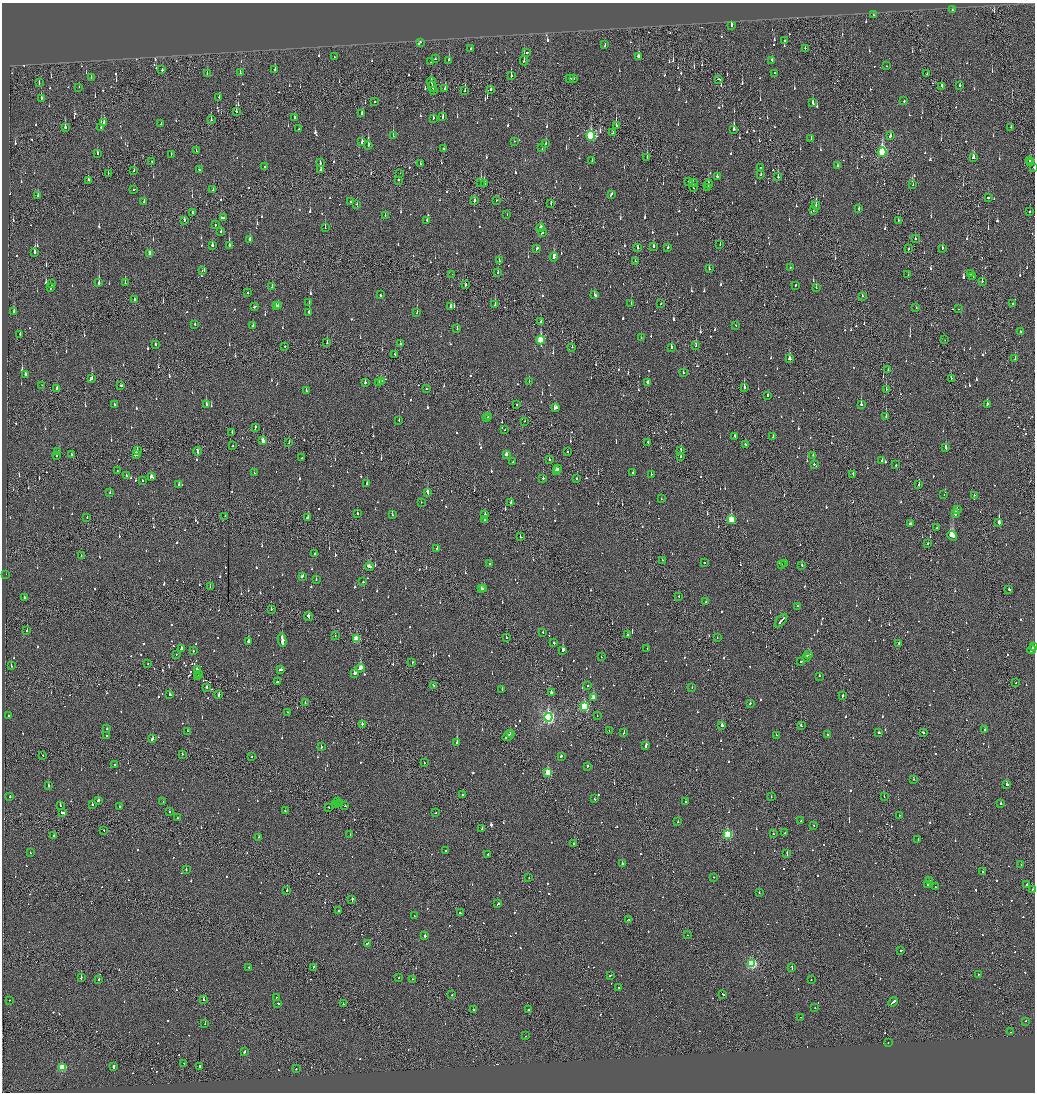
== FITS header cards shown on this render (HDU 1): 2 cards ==
NAXIS1  =                 2065
NAXIS2  =                 2180

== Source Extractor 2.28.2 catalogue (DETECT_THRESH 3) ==
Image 2065 x 2180 px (HDU 1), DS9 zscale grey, zoomed out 1/2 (1 PNG px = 2 x 2 image px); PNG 1037 x 1094 px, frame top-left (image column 1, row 2179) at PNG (2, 3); each listed source drawn as its Kron ellipse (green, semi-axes under 4 px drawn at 4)
Background -0.133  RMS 0.074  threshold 0.221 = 3 sigma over >= 5 px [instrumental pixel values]
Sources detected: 1440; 74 cannot appear on this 1/2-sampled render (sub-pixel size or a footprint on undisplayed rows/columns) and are neither listed nor drawn; of the other 1366, the 500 brightest by FLUX_AUTO listed and drawn (866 fainter detections omitted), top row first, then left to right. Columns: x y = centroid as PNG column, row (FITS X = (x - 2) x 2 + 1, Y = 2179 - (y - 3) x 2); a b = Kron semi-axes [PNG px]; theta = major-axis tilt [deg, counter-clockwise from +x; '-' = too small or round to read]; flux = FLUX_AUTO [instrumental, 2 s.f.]
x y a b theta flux
952 10 2 2 - 68
873 15 2 2 - 67
732 25 4 2 - 100
784 40 2 2 - 210
420 42 2 2 - 48
605 45 4 2 - 84
471 48 2 2 - 62
805 48 2 2 - 65
527 53 2 2 - 250
334 57 2 2 - 55
638 57 3 2 - 410
435 59 2 2 - 55
449 60 3 2 - 330
524 60 5 2 - 200
772 60 3 2 - 120
431 62 2 1 - 55
887 66 2 1 - 58
275 69 3 2 - 93
162 70 2 2 - 90
207 73 3 2 - 83
240 73 2 2 - 69
774 73 2 2 - 67
927 74 2 2 - 57
511 76 3 1 - 230
91 77 3 2 - 56
570 78 3 2 - 87
574 79 2 2 - 77
719 79 4 2 - 130
432 82 6 1 -78 290
39 83 3 2 - 58
432 86 5 1 - 230
942 86 3 2 - 73
960 86 2 2 - 60
79 87 2 2 - 54
445 89 3 2 - 120
491 89 2 2 - 55
433 90 3 1 - 100
465 91 3 2 - 240
219 97 3 2 - 98
41 98 3 2 - 67
904 101 2 2 - 110
374 102 2 2 - 49
813 103 3 2 - 140
236 112 4 2 - 140
362 113 3 3 - 160
294 117 3 2 - 52
443 117 3 2 - 67
433 118 2 2 - 260
211 120 3 1 - 90
104 122 3 2 - 96
161 124 3 2 - 120
616 126 4 1 - 340
65 127 2 2 - 180
101 127 3 1 - 170
1011 127 2 2 - 56
299 129 2 1 - 55
734 129 4 2 - 380
613 133 3 2 - 64
393 136 3 2 - 210
591 136 5 3 - 1100
890 136 3 2 - 89
811 139 3 2 - 110
514 141 2 2 - 68
362 142 3 2 - 85
546 144 3 2 - 62
368 145 4 2 - 460
542 148 2 2 - 53
444 149 3 2 - 61
196 151 2 2 - 56
882 152 5 3 - 1600
97 153 3 2 - 56
171 154 3 1 - 74
647 157 3 1 - 81
973 157 4 2 - 260
152 161 2 2 - 92
592 161 2 2 - 54
1030 161 3 2 - 75
1031 162 2 1 - 77
320 163 3 2 - 100
421 164 2 1 - 53
838 166 2 2 - 140
265 167 2 2 - 63
760 167 2 1 - 73
1034 168 2 1 - 58
134 170 3 2 - 75
199 170 3 2 - 91
321 170 3 2 - 64
108 173 3 2 - 57
400 173 2 1 - 490
761 175 3 2 - 59
717 176 2 2 - 220
778 177 2 2 - 160
88 180 3 2 - 98
399 180 2 1 - 48
481 182 4 2 - 180
689 182 2 2 - 100
484 183 4 1 - 300
693 183 2 1 - 110
709 184 4 2 - 90
913 185 2 2 - 50
693 187 2 1 - 71
708 188 2 2 - 120
134 190 2 2 - 74
213 190 3 1 - 50
611 194 3 2 - 240
38 196 4 2 - 51
988 198 2 2 - 180
496 200 2 1 - 88
474 201 3 2 - 98
144 202 2 2 - 79
351 202 2 2 - 56
357 204 3 2 - 92
551 204 3 1 - 65
816 205 4 2 - 150
859 209 3 2 - 81
813 210 3 1 - 68
1030 211 2 2 - 55
192 212 2 2 - 54
507 215 2 1 - 55
385 216 2 2 - 52
224 218 2 1 - 89
184 220 3 1 - 80
427 220 3 2 - 58
898 220 3 2 - 67
215 225 2 2 - 230
325 228 3 2 - 260
541 228 4 2 - 150
221 231 2 2 - 96
542 232 3 2 - 110
250 239 2 2 - 480
915 239 2 1 - 160
720 244 2 1 - 50
212 245 3 2 - 71
229 245 3 2 - 650
654 246 2 2 - 110
668 247 2 2 - 70
537 248 3 2 - 100
638 248 3 2 - 90
942 248 2 2 - 74
909 249 3 2 - 100
35 253 3 2 - 210
150 253 3 2 - 170
554 257 4 2 - 310
499 261 2 2 - 56
635 261 3 2 - 49
790 268 2 2 - 49
709 269 3 2 - 68
202 271 3 2 - 60
498 273 3 2 - 60
452 274 2 1 - 48
970 274 2 2 - 70
908 275 2 2 - 63
973 276 2 2 - 57
982 281 2 2 - 97
99 283 4 2 - 340
125 283 3 2 - 80
52 284 2 2 - 340
465 285 2 2 - 180
795 286 3 2 - 73
51 287 3 2 - 240
272 287 3 2 - 56
816 288 3 2 - 72
247 292 2 2 - 54
380 295 2 2 - 150
595 295 3 2 - 95
862 296 2 2 - 82
135 299 2 2 - 53
309 303 2 2 - 77
631 303 2 2 - 74
661 303 2 1 - 78
495 304 3 2 - 100
1013 304 2 2 - 140
276 306 2 1 - 62
278 306 2 2 - 230
254 307 2 2 - 170
451 307 2 2 - 92
916 307 2 2 - 60
959 309 2 1 - 79
14 312 2 2 - 68
309 312 3 2 - 520
417 313 3 2 - 120
541 321 3 2 - 81
195 324 2 2 - 61
736 325 2 1 - 52
253 326 2 2 - 50
457 328 3 2 - 65
1020 331 2 2 - 120
20 334 2 2 - 91
641 338 2 2 - 79
541 340 4 3 - 730
945 340 2 1 - 48
327 343 3 2 - 72
400 343 2 2 - 65
155 344 2 2 - 83
285 346 2 1 - 60
696 346 2 2 - 140
572 347 2 1 - 53
671 348 3 2 - 400
395 354 3 2 - 66
790 359 3 2 - 150
1015 359 3 1 - 250
888 370 2 1 - 54
683 373 2 2 - 140
25 374 2 2 - 480
951 378 2 1 - 73
91 379 3 2 - 170
381 381 4 2 - 120
529 381 2 2 - 65
365 382 2 2 - 190
378 382 4 2 - 90
648 382 3 2 - 85
42 385 2 1 - 53
121 385 2 2 - 290
744 387 3 2 - 310
57 388 3 2 - 96
426 389 2 2 - 150
886 389 2 1 - 98
306 390 3 2 - 110
768 395 3 2 - 63
115 404 2 2 - 83
206 404 3 2 - 180
517 404 2 1 - 250
861 404 3 2 - 330
987 404 3 2 - 77
555 408 4 2 - 200
489 416 2 2 - 220
886 416 2 1 - 120
487 418 3 1 - 150
399 420 2 2 - 75
525 421 2 1 - 74
255 427 3 1 - 140
504 430 2 1 - 50
232 432 3 2 - 65
735 436 3 2 - 77
773 437 2 2 - 73
263 441 4 2 - 180
289 442 2 1 - 54
648 442 2 2 - 48
745 444 3 2 - 60
233 446 2 2 - 110
946 448 3 2 - 200
137 450 3 2 - 78
198 451 4 2 - 170
681 451 2 1 - 49
58 452 2 2 - 77
567 452 2 2 - 73
72 454 2 2 - 87
506 454 3 2 - 71
56 455 2 2 - 57
136 455 3 2 - 320
813 455 2 2 - 54
681 456 2 2 - 170
302 458 2 2 - 58
549 459 2 2 - 78
882 461 2 2 - 99
513 462 2 2 - 98
814 464 2 1 - 420
896 465 2 2 - 77
558 468 2 2 - 250
556 470 2 2 - 110
117 471 2 1 - 79
254 473 2 2 - 68
633 473 2 2 - 61
651 474 2 2 - 67
853 474 3 1 - 82
126 476 2 2 - 78
151 477 4 3 - 120
543 478 2 2 - 78
577 479 2 2 - 71
142 480 2 2 - 120
367 484 2 2 - 350
919 484 2 2 - 56
179 485 2 2 - 73
427 492 4 2 - 150
110 493 2 2 - 84
944 495 2 1 - 65
974 495 2 1 - 140
661 499 2 2 - 64
421 502 2 2 - 62
511 502 4 2 - 120
957 509 2 2 - 150
357 513 2 2 - 63
956 513 3 2 - 520
485 514 2 2 - 370
392 515 2 2 - 50
225 516 2 2 - 55
87 517 2 2 - 53
307 518 3 2 - 150
731 519 3 3 - 540
484 520 3 2 - 190
999 523 3 2 - 1600
910 524 3 2 - 76
937 527 2 2 - 52
952 536 5 2 - 2400
521 537 3 2 - 60
927 543 2 1 - 160
437 549 2 2 - 150
315 553 2 2 - 98
81 556 2 2 - 56
662 560 2 2 - 55
704 563 2 2 - 97
785 563 2 2 - 51
489 564 2 2 - 92
781 564 2 2 - 67
802 565 2 2 - 94
369 566 5 2 - 240
6 574 2 1 - 61
302 576 3 2 - 110
316 579 2 2 - 49
363 582 2 2 - 91
210 586 2 1 - 50
481 589 3 2 - 100
484 589 2 1 - 91
1009 589 2 2 - 170
679 596 2 1 - 61
24 597 2 2 - 56
706 602 2 2 - 50
797 606 2 2 - 55
271 609 2 2 - 71
308 617 4 2 - 190
781 621 8 2 49 270
27 631 2 2 - 89
543 632 2 2 - 81
627 635 2 2 - 82
335 636 2 2 - 65
506 638 2 2 - 75
717 638 2 1 - 160
356 639 3 3 - 460
282 640 7 2 -81 1600
248 641 2 2 - 280
554 643 2 2 - 49
899 644 2 2 - 160
1033 647 2 2 - 120
647 648 2 1 - 48
181 649 3 2 - 260
563 650 4 2 - 530
1032 650 4 2 - 290
193 651 2 2 - 64
176 654 2 2 - 49
809 655 3 2 - 170
601 657 2 1 - 62
807 657 2 2 - 210
801 662 2 2 - 120
412 663 3 2 - 63
148 664 2 2 - 86
11 666 2 2 - 91
360 668 4 2 - 680
281 669 3 2 - 440
197 670 2 2 - 330
354 673 3 2 - 410
199 674 2 2 - 130
819 676 2 2 - 110
198 677 2 2 - 50
277 682 2 2 - 150
1016 682 2 2 - 55
434 686 2 2 - 51
588 686 2 2 - 56
207 687 2 2 - 120
692 688 2 2 - 79
502 689 2 2 - 58
551 692 2 2 - 350
170 695 3 2 - 160
219 695 3 2 - 180
843 695 3 2 - 100
593 698 4 2 - 340
305 702 2 1 - 84
750 703 2 2 - 78
584 706 4 3 - 1200
287 712 2 1 - 60
8 716 2 2 - 57
597 716 2 2 - 50
548 717 4 4 - 2800
362 724 2 2 - 190
722 725 3 2 - 240
801 726 3 2 - 190
107 729 2 2 - 85
985 729 2 2 - 140
188 731 2 2 - 140
609 731 2 1 - 52
624 733 2 2 - 190
879 733 2 2 - 150
923 733 2 2 - 480
510 734 4 2 - 150
827 734 2 2 - 48
107 735 2 2 - 130
776 735 2 2 - 52
508 736 6 2 36 200
152 738 3 2 - 150
457 743 2 2 - 860
321 746 3 2 - 150
646 746 4 2 - 370
182 754 2 2 - 60
43 755 2 2 - 64
561 756 2 2 - 70
251 757 2 2 - 68
424 763 2 2 - 70
115 764 2 2 - 150
587 766 2 2 - 410
548 772 3 3 - 570
914 779 2 2 - 91
1006 784 2 2 - 420
48 786 2 2 - 190
462 795 2 2 - 67
10 797 2 2 - 73
771 797 2 1 - 84
884 797 2 1 - 150
595 799 2 2 - 68
98 800 3 2 - 160
163 802 2 1 - 110
338 802 2 1 - 110
685 802 2 2 - 230
1001 803 2 2 - 310
92 804 2 2 - 100
340 804 2 2 - 280
335 805 2 2 - 71
60 806 2 2 - 57
345 806 2 2 - 94
119 807 3 2 - 98
329 807 2 1 - 67
285 811 2 2 - 78
169 812 2 2 - 92
62 813 4 2 - 170
435 813 2 2 - 62
899 815 2 2 - 58
177 818 2 2 - 64
801 821 2 2 - 67
678 822 2 2 - 58
814 825 2 2 - 65
482 829 2 2 - 55
103 830 2 1 - 99
785 833 2 2 - 63
727 834 3 3 - 1100
773 834 2 2 - 99
53 835 2 2 - 170
350 835 2 1 - 73
259 837 2 1 - 170
918 839 2 2 - 75
574 843 2 2 - 190
446 850 2 2 - 53
30 853 2 2 - 79
787 853 4 2 - 140
488 854 2 2 - 140
622 864 2 2 - 250
1021 864 2 2 - 53
186 870 2 2 - 50
983 871 2 2 - 110
713 877 2 2 - 94
529 878 2 2 - 48
929 881 3 2 - 440
928 884 3 2 - 310
1027 885 2 2 - 350
935 887 3 2 - 66
1032 889 2 1 - 59
287 891 2 2 - 170
759 893 2 2 - 160
352 900 4 2 - 150
498 904 3 2 - 110
339 910 2 2 - 62
460 913 2 2 - 73
414 915 2 2 - 57
628 919 3 1 - 140
687 935 2 2 - 84
425 936 2 2 - 210
367 944 4 3 - 220
901 950 2 2 - 230
752 963 3 3 - 1600
249 967 2 2 - 82
313 967 2 1 - 83
792 967 4 2 - 96
978 974 2 2 - 53
610 975 3 2 - 96
81 978 2 2 - 300
399 978 2 2 - 53
99 979 2 2 - 340
412 979 2 2 - 52
811 980 2 2 - 82
618 988 2 2 - 61
723 994 2 1 - 110
452 995 2 1 - 120
276 998 2 2 - 62
203 999 3 2 - 120
9 1000 2 2 - 65
893 1002 5 2 - 200
278 1003 3 2 - 86
343 1004 2 2 - 170
815 1008 2 1 - 50
528 1009 2 1 - 210
473 1010 2 2 - 56
801 1017 2 1 - 57
1025 1021 2 2 - 69
205 1024 2 1 - 90
1011 1032 2 1 - 84
525 1036 2 1 - 220
888 1043 2 1 - 55
244 1051 3 2 - 150
184 1063 2 2 - 61
200 1066 2 2 - 380
62 1067 3 3 - 790
114 1067 4 2 - 300
296 1069 2 1 - 63
At the frame edge (FLAGS 8, measured only in part): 1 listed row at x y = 1034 168
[866 fainter detections neither listed nor drawn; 74 sub-pixel or undisplayed-footprint detections neither listed nor drawn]